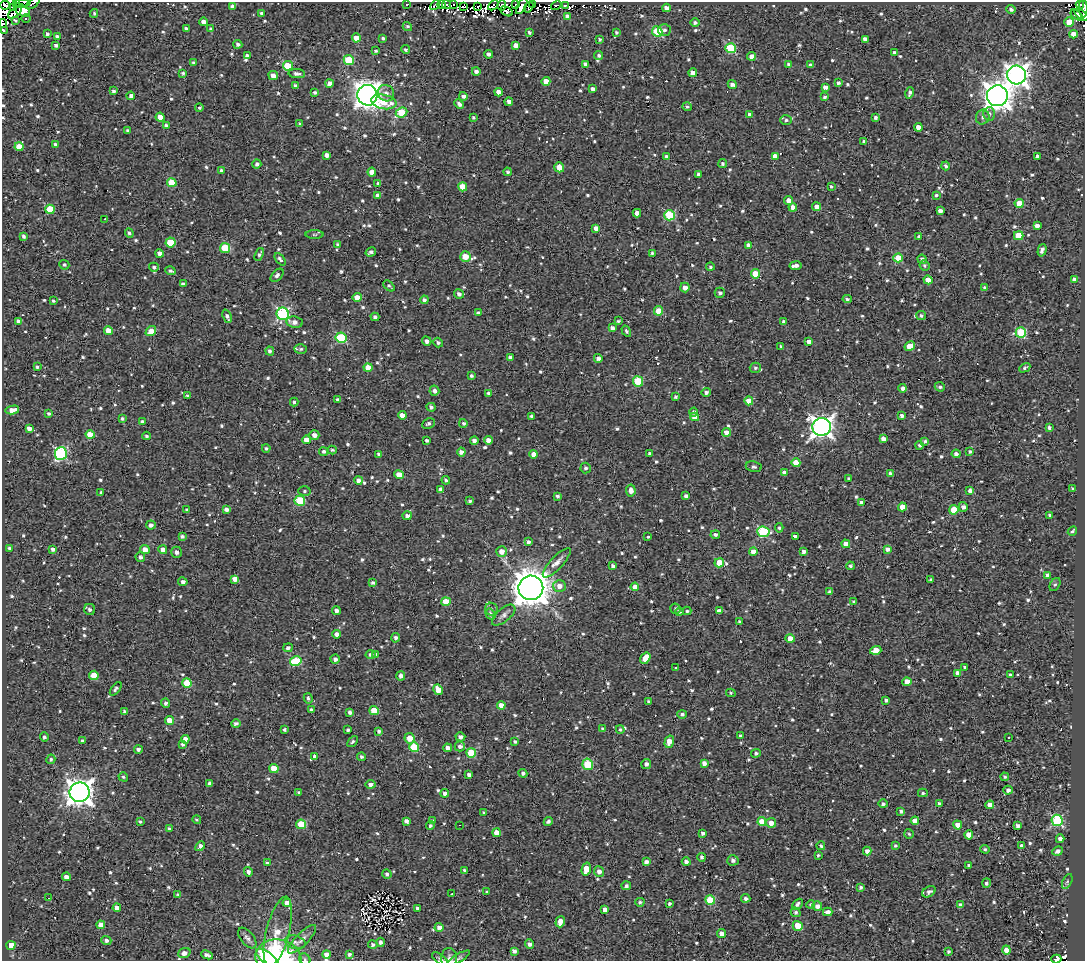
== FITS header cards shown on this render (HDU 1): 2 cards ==
NAXIS1  =                 1083
NAXIS2  =                  959

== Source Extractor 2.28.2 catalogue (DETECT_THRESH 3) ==
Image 1083 x 959 px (HDU 1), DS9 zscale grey, 1 PNG px = 1 image px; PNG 1087 x 963 px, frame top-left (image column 1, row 959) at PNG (2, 2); each listed source drawn as its Kron ellipse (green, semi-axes under 4 px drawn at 4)
Background 1.31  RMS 4.8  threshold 14.5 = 3 sigma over >= 5 px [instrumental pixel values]
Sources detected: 975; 7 with non-positive FLUX_AUTO (blend fragments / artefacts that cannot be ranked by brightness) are neither listed nor drawn; of the other 968, the 500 brightest by FLUX_AUTO listed and drawn (468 fainter detections omitted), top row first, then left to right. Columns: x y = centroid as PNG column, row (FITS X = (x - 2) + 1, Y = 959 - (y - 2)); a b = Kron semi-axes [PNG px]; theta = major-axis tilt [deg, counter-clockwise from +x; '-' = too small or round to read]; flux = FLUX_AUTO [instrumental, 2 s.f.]
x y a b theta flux
16 2 4 2 - 2100
33 3 8 2 38 1700
22 4 9 4 12 5800
407 4 3 3 - 620
454 4 3 2 - 910
533 4 3 2 - 830
1080 4 4 3 - 660
5 5 5 2 - 2500
435 5 6 2 49 1200
441 5 4 3 - 1000
447 5 4 3 - 630
493 5 6 3 43 1300
502 5 5 4 - 980
515 5 4 2 - 1200
556 5 5 4 - 1800
565 5 4 2 - 1100
233 6 4 4 - 1500
522 6 9 3 61 7000
463 7 2 2 - 700
478 7 3 2 - 870
529 7 6 3 54 550
14 8 3 2 - 1200
666 8 4 4 - 2100
1083 8 9 2 -88 3100
1011 9 5 4 - 890
22 10 9 5 -35 20000
506 11 7 3 -29 710
15 12 8 4 42 970
94 13 4 3 - 580
262 13 4 4 - 900
1077 15 7 4 -36 3200
1082 15 8 3 -35 2300
567 16 4 4 - 1100
26 19 4 3 - 660
15 20 4 3 - 550
203 22 4 3 - 1600
1069 22 5 4 - 5200
3 23 4 3 - 7300
695 23 4 4 - 780
407 26 5 4 - 630
186 29 4 3 - 920
211 29 4 3 - 550
3 30 4 3 - 1600
664 30 6 6 - 920
529 32 4 3 - 560
616 32 3 3 - 570
657 32 5 5 - 16000
47 34 4 3 - 780
1073 34 4 4 - 3100
57 36 4 3 - 730
356 38 4 4 - 3600
383 38 4 3 - 550
600 39 3 3 - 570
865 39 4 4 - 2000
238 44 4 4 - 790
56 45 4 3 - 830
516 45 4 4 - 2000
731 48 5 5 - 19000
406 49 4 4 - 640
375 51 3 3 - 560
894 52 3 3 - 740
488 54 4 3 - 1100
599 55 4 4 - 710
247 56 4 4 - 1200
751 56 4 4 - 2000
349 60 5 5 - 15000
193 63 4 4 - 580
585 64 4 3 - 920
788 64 4 4 - 580
810 65 4 3 - 610
288 66 5 4 - 14000
476 71 4 4 - 1100
183 73 4 3 - 670
693 73 4 4 - 2300
297 74 8 4 -5 1200
1017 75 9 9 - 230000
273 76 5 4 - 2100
546 81 4 4 - 3700
329 83 4 4 - 1500
838 83 3 3 - 820
732 84 4 4 - 1500
296 86 4 3 - 1100
825 87 4 4 - 2100
593 89 4 4 - 1400
114 91 4 3 - 810
315 92 4 4 - 610
499 92 4 4 - 2300
386 93 8 7 - 1500
910 93 5 3 - 860
367 95 10 10 - 360000
131 96 4 4 - 1300
463 96 4 4 - 1000
997 96 10 10 - 400000
824 97 4 3 - 570
384 102 13 7 -11 8900
509 102 4 4 - 1300
459 104 5 4 - 1100
687 107 5 4 - 610
199 108 4 4 - 620
401 112 6 5 - 12000
749 114 4 4 - 1100
989 114 7 6 - 1200
160 117 4 4 - 3200
983 117 7 6 - 1100
473 118 4 4 - 540
876 118 3 3 - 790
786 120 6 4 2 640
300 124 4 3 - 730
166 125 4 4 - 750
918 127 4 4 - 2700
128 131 3 3 - 660
864 141 4 4 - 730
56 144 4 3 - 950
19 147 4 4 - 4700
327 155 4 4 - 2000
775 156 4 4 - 2300
1038 156 4 3 - 1100
667 157 4 4 - 1400
723 163 4 4 - 680
257 164 4 4 - 900
946 166 4 3 - 720
559 167 5 5 - 4000
221 171 4 3 - 830
372 172 4 4 - 2700
508 172 4 3 - 660
698 174 4 3 - 980
172 183 5 4 - 11000
378 183 4 3 - 630
831 186 4 4 - 560
463 187 4 4 - 7500
378 195 4 4 - 1600
936 195 4 4 - 570
788 200 4 4 - 2200
1019 203 4 4 - 8700
793 207 4 4 - 2100
817 207 4 4 - 4000
50 209 5 4 - 12000
940 211 4 4 - 1700
637 213 4 4 - 2300
669 215 5 5 - 22000
105 219 3 2 - 810
1037 226 4 3 - 2100
596 228 4 4 - 2200
129 233 5 3 - 720
314 235 9 4 1 550
24 236 4 3 - 860
919 236 4 4 - 600
1019 236 4 4 - 8200
170 242 5 5 - 9700
338 245 4 4 - 820
748 245 4 4 - 1800
225 248 5 5 - 14000
1042 250 6 4 74 1300
371 252 5 3 - 920
159 253 4 4 - 1400
652 253 3 3 - 610
259 254 7 4 69 700
465 256 5 5 - 4600
898 258 4 4 - 9500
280 259 7 4 -52 1100
922 259 5 4 - 1200
64 265 5 4 - 680
924 265 5 5 - 610
796 266 6 3 8 1600
154 267 5 4 - 740
710 267 4 4 - 650
170 271 5 3 - 700
756 274 4 4 - 8300
277 275 8 5 47 1100
928 280 4 4 - 3100
1074 280 4 4 - 2500
183 284 4 3 - 580
389 286 6 3 -42 650
685 287 5 4 - 1900
985 288 4 4 - 1300
720 293 5 5 - 940
459 294 5 4 - 1200
357 297 4 4 - 2900
847 299 5 3 - 670
424 300 4 4 - 810
53 301 3 3 - 560
659 311 5 4 - 5400
478 313 4 4 - 890
283 314 6 6 - 53000
227 316 7 4 -68 1100
921 316 5 4 - 770
375 317 4 4 - 1000
18 321 4 4 - 970
618 321 4 3 - 540
294 322 8 5 -8 1700
784 322 4 3 - 1700
612 328 4 3 - 1500
108 331 4 4 - 4400
151 331 6 4 39 4000
626 331 6 4 -58 590
1021 332 5 5 - 20000
341 338 5 5 - 25000
427 341 5 4 - 1300
809 341 4 3 - 1600
438 342 5 4 - 960
910 346 5 4 - 6400
781 347 3 3 - 590
301 349 6 4 3 660
270 351 4 4 - 980
510 357 4 3 - 810
598 358 4 4 - 1400
37 367 4 4 - 540
368 367 4 4 - 3500
755 368 5 5 - 720
1025 368 6 3 29 580
471 376 3 3 - 660
638 381 5 5 - 16000
940 387 5 4 - 730
903 388 4 4 - 1300
434 391 5 5 - 1300
706 392 5 4 - 960
489 393 3 3 - 710
188 396 4 3 - 840
675 397 3 3 - 690
338 400 4 3 - 1000
749 401 4 4 - 5100
294 402 4 3 - 610
431 407 4 4 - 850
12 410 7 4 12 2900
694 412 4 4 - 760
49 413 4 3 - 690
402 415 4 4 - 2500
532 416 4 4 - 1200
902 416 4 4 - 1000
695 417 4 4 - 4200
122 418 3 3 - 670
142 422 4 3 - 1000
463 423 4 4 - 770
428 424 7 5 27 720
822 427 9 9 - 230000
29 428 4 3 - 1700
1049 428 3 3 - 1000
726 432 4 4 - 2700
90 435 4 4 - 6400
314 435 5 4 - 1800
147 436 4 4 - 660
883 439 4 4 - 1700
306 440 4 4 - 2500
427 440 3 3 - 680
488 440 4 4 - 2100
474 441 4 3 - 1400
925 441 4 3 - 760
919 445 4 4 - 620
266 448 4 4 - 590
332 450 4 3 - 600
324 452 4 4 - 830
461 452 4 4 - 1500
970 452 4 4 - 560
61 453 6 6 - 45000
379 454 4 3 - 720
534 454 4 4 - 2500
649 454 3 3 - 720
956 454 4 4 - 1200
796 463 4 4 - 5500
754 467 8 5 -11 840
586 468 5 5 - 910
784 473 4 4 - 1600
890 474 4 3 - 1000
399 475 5 4 - 3900
849 479 4 3 - 750
358 480 4 4 - 1700
446 480 4 4 - 570
1072 488 3 3 - 560
441 489 4 4 - 1800
304 491 6 5 - 570
631 491 6 4 -85 2200
970 491 4 4 - 1300
101 493 3 3 - 550
557 496 3 3 - 630
686 496 4 4 - 1000
300 501 5 5 - 18000
470 501 4 3 - 670
861 502 4 3 - 1000
902 507 4 4 - 4600
963 507 5 4 - 1200
226 509 4 4 - 1200
187 510 4 4 - 900
954 510 5 4 - 8000
1050 515 3 3 - 570
407 516 4 4 - 1300
151 525 5 4 - 1200
779 528 4 4 - 540
1072 531 5 3 - 650
763 532 6 5 - 28000
715 535 4 4 - 1000
795 536 4 3 - 4700
182 537 4 3 - 820
648 537 3 3 - 4300
528 542 4 4 - 860
846 544 4 4 - 3000
9 548 3 3 - 830
53 549 4 4 - 1200
887 549 4 3 - 1400
145 550 5 4 - 3000
163 550 4 4 - 1700
502 551 5 5 - 2300
753 551 4 4 - 2700
177 552 5 5 - 1300
804 552 4 3 - 1200
140 557 5 5 - 980
557 563 19 6 47 2400
719 563 5 4 - 8700
613 566 4 4 - 1000
850 566 4 4 - 600
1047 575 4 4 - 1700
235 579 4 4 - 2500
931 579 4 3 - 800
183 582 5 4 - 1200
373 583 4 3 - 690
1055 585 7 5 60 610
559 586 6 6 - 2200
635 587 4 4 - 2700
531 588 12 12 - 750000
830 592 4 3 - 900
446 602 5 4 - 7800
854 602 4 3 - 730
90 609 5 5 - 1100
491 609 7 6 - 830
675 609 5 5 - 570
336 611 4 4 - 1400
679 611 4 4 - 1100
687 611 4 3 - 590
719 611 4 4 - 1800
490 614 5 4 - 1100
504 615 14 6 40 1600
739 621 3 3 - 570
337 634 4 4 - 1800
396 638 5 4 - 960
790 639 4 4 - 4400
288 648 5 4 - 1100
876 650 6 4 16 5200
376 654 4 4 - 770
370 655 5 4 - 870
645 658 6 4 58 5300
335 659 4 4 - 1300
296 661 6 5 - 20000
965 667 3 3 - 590
676 668 3 3 - 2000
958 673 4 4 - 1900
94 675 5 4 - 6600
1010 675 4 3 - 730
401 676 5 4 - 1300
907 682 4 4 - 4200
187 683 5 4 - 7900
116 689 8 4 52 750
438 690 5 4 - 4300
731 693 4 4 - 560
308 698 5 4 - 640
886 700 4 3 - 880
648 701 3 3 - 590
166 703 4 4 - 930
501 705 4 4 - 3300
311 710 4 3 - 740
125 711 4 3 - 770
374 711 5 4 - 7700
350 712 4 4 - 1100
682 714 5 4 - 890
169 720 4 4 - 4300
236 724 5 4 - 1100
602 729 4 3 - 630
620 729 4 4 - 560
285 730 3 3 - 600
348 730 3 3 - 710
379 731 4 4 - 830
740 736 3 3 - 570
44 737 4 4 - 850
460 737 5 4 - 1200
1008 737 3 3 - 2000
410 738 5 5 - 4500
185 739 4 4 - 2200
82 741 4 3 - 700
353 742 6 4 48 620
515 742 3 3 - 660
669 742 6 4 74 3500
183 744 4 4 - 730
460 746 5 5 - 1100
414 747 5 5 - 15000
447 748 4 4 - 1800
138 749 4 4 - 960
471 753 5 5 - 15000
756 753 5 4 - 660
315 757 4 4 - 1400
361 757 4 4 - 740
51 759 5 4 - 730
704 763 4 4 - 1600
588 764 6 5 - 17000
646 764 5 5 - 1300
274 769 5 4 - 6400
523 773 4 4 - 860
469 775 4 4 - 1200
123 777 5 4 - 630
1005 777 4 4 - 630
209 783 4 3 - 890
371 784 5 4 - 1500
1008 790 5 4 - 1100
80 792 10 9 - 340000
299 793 3 3 - 600
445 793 4 4 - 1200
923 793 5 3 - 620
883 804 5 4 - 840
939 804 4 4 - 1400
990 805 4 4 - 2600
901 811 4 3 - 900
484 813 4 3 - 630
197 820 4 4 - 550
1057 820 6 5 - 36000
140 821 3 3 - 570
406 821 4 3 - 1400
432 821 3 3 - 620
548 821 5 4 - 800
915 821 4 4 - 3300
762 822 4 4 - 8000
771 823 5 5 - 2400
301 824 5 4 - 11000
459 825 3 2 - 1700
958 825 4 4 - 3500
430 826 4 4 - 740
1018 826 4 3 - 1400
169 828 3 3 - 630
496 833 4 4 - 4300
703 833 4 3 - 1100
909 834 5 5 - 530
969 835 4 4 - 4800
1060 839 4 4 - 1800
1021 845 3 3 - 700
200 846 5 3 - 1500
821 846 4 3 - 560
895 846 4 4 - 540
985 849 5 4 - 600
867 851 4 4 - 1700
1058 851 5 4 - 1400
818 855 4 4 - 550
702 857 4 3 - 810
733 860 5 5 - 1100
646 862 4 4 - 1300
686 862 4 4 - 1200
267 863 4 3 - 660
969 865 3 3 - 650
586 869 6 4 75 6900
464 870 3 3 - 580
248 872 5 4 - 1100
599 872 5 5 - 1700
387 874 5 4 - 910
66 877 4 4 - 2000
1067 882 8 4 63 570
986 883 5 4 - 830
626 886 4 4 - 800
861 887 3 3 - 670
487 892 4 3 - 570
929 892 7 5 32 980
452 894 3 3 - 7300
178 895 4 3 - 580
49 898 3 2 - 1300
746 898 5 4 - 940
710 900 5 4 - 10000
640 902 4 4 - 590
287 903 4 4 - 2400
669 904 4 4 - 750
797 904 6 4 44 930
811 904 4 4 - 660
961 905 4 4 - 1800
817 906 5 4 - 1600
117 908 4 4 - 2500
417 908 3 3 - 840
605 910 4 4 - 1800
796 912 5 4 - 850
828 912 5 4 - 1600
560 922 6 4 72 2900
101 925 4 4 - 2600
798 926 5 4 - 8400
439 927 4 4 - 1700
278 932 36 11 76 6300
721 934 4 4 - 2000
247 938 12 6 -52 1400
302 939 19 6 45 2000
106 940 5 4 - 880
295 942 10 6 -16 1300
381 942 4 4 - 1000
529 944 5 4 - 1300
11 945 4 4 - 4600
373 945 5 4 - 850
1006 950 4 4 - 3100
514 951 4 3 - 1300
948 951 3 3 - 740
184 953 6 5 - 1700
326 954 4 4 - 2600
349 954 3 3 - 830
207 955 6 3 -24 1300
268 958 14 6 -39 16000
278 958 23 18 -12 42000
449 958 10 8 88 1300
458 958 13 4 31 790
305 959 6 5 - 540
440 959 9 4 -35 660
1056 959 5 3 - 3100
At the frame edge (FLAGS 8, measured only in part): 13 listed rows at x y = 16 2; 33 3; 22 4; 1083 8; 3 23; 3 30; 268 958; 278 958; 449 958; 458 958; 305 959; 440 959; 1056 959
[468 fainter detections neither listed nor drawn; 7 non-positive-flux detections neither listed nor drawn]